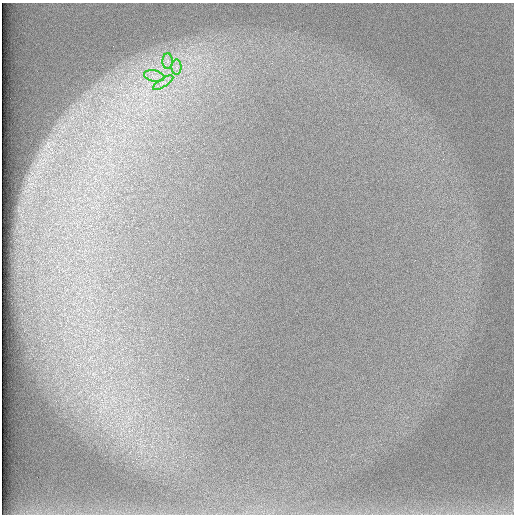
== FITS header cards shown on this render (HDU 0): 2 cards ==
NAXIS1  =                  512 /
NAXIS2  =                  512 /

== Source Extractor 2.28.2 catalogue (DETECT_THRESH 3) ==
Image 512 x 512 px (HDU 0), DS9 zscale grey, 1 PNG px = 1 image px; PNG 516 x 516 px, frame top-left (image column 1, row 512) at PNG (2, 3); each listed source drawn as its Kron ellipse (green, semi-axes under 4 px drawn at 4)
Background 97.2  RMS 2.9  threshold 8.71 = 3 sigma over >= 5 px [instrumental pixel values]
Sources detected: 4; all 4 listed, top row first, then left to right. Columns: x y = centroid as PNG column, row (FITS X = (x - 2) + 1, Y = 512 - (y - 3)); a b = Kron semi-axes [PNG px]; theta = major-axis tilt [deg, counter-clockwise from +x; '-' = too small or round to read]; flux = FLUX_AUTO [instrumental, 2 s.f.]
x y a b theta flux
168 61 8 5 89 800
177 67 7 5 -90 690
154 76 10 5 -11 1100
163 83 12 4 32 830